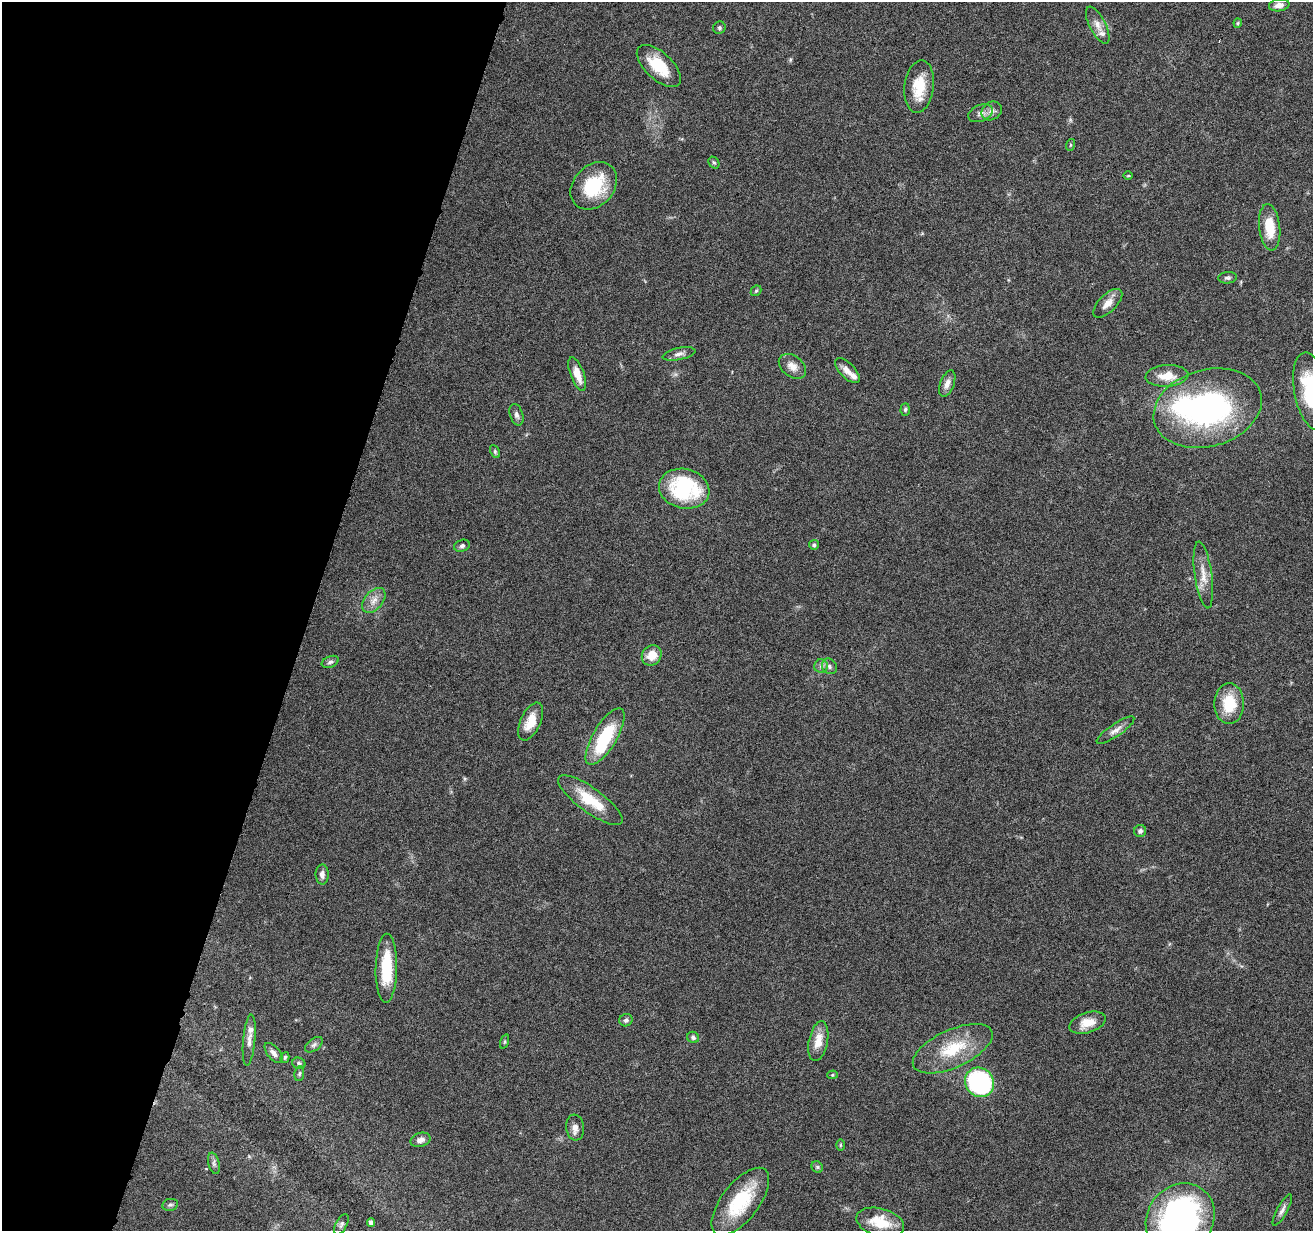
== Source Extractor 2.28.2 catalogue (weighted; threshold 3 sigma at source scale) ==
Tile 9 of 4 x 4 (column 1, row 3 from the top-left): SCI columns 3-1313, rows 1484-2712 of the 5245 x 5297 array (HDU 1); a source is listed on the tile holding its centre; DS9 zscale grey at full resolution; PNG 1315 x 1233 px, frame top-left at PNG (2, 2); each listed source drawn as its Kron ellipse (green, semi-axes under 4 px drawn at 4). Shown black and unused: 23% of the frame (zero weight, under 4 of 8 exposures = <1% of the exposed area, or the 3 px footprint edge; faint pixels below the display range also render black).
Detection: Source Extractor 2.28.2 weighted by HDU 2 'WHT'; one run over the whole footprint, this tile lists its part. Background 0.0614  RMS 0.0042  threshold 0.0171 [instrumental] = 3 sigma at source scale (4.09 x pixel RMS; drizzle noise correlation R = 1.36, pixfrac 0.8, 0.05/0.05 arcsec/px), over >= 5 px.
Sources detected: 75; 1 inside a brighter object's white glare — neither listed nor drawn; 4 inside a brighter listed object's ellipse — not listed separately; the other 70 listed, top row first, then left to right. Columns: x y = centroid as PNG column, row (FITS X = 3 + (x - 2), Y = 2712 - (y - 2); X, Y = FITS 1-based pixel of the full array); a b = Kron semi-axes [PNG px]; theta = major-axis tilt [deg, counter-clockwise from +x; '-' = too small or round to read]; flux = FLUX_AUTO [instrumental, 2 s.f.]
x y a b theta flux
1279 5 10 6 8 2.3
1238 23 4 4 - 0.43
1098 25 20 8 -63 3.2
719 28 6 6 - 0.78
659 66 27 13 -43 12
919 87 26 14 83 10
992 111 11 8 33 2.1
980 113 13 8 20 2.1
1070 145 6 4 71 0.46
714 163 6 5 - 0.59
1128 176 5 3 - 0.38
594 186 26 20 47 21
1270 227 23 10 -84 9.7
1228 278 9 5 6 0.93
756 291 6 4 43 0.53
1108 303 18 8 44 3.5
679 354 17 6 11 1.9
792 366 15 10 -37 3.3
847 370 16 7 -45 3.3
577 374 17 6 -69 4.7
1167 376 21 11 4 6.8
947 384 14 7 68 2.4
1311 391 39 17 -80 30
1208 408 55 38 16 83
905 409 6 4 85 0.66
516 415 11 6 -72 1.5
495 451 7 4 -65 0.6
684 489 25 19 -13 32
814 545 5 5 - 0.72
462 546 8 6 21 1
1203 575 33 8 -82 5.4
374 600 14 9 48 3
652 655 11 9 50 5.4
330 662 9 5 23 0.95
821 666 7 6 - 1.2
829 666 8 7 - 1.3
1229 704 20 15 89 12
531 722 20 10 65 6.7
1115 730 22 6 34 2.5
605 737 32 12 59 22
590 800 39 12 -36 13
1140 831 6 6 - 1.1
322 874 10 6 90 1.9
386 968 34 11 89 16
626 1020 6 6 - 1.2
1087 1023 19 10 18 5.9
693 1037 6 5 - 1.1
249 1040 25 6 85 2.5
818 1041 20 9 78 5.7
505 1042 7 3 71 0.54
314 1045 10 6 37 1.2
953 1049 43 19 24 17
274 1053 12 6 -50 1.7
285 1057 5 4 - 0.61
299 1063 7 5 -23 1
299 1074 7 5 82 0.72
833 1075 5 4 - 0.54
979 1082 15 14 - 57
575 1128 13 9 -83 2.4
421 1140 10 7 15 2
840 1145 6 4 89 0.45
214 1163 11 5 -75 1.2
817 1167 6 5 - 0.59
740 1202 40 18 52 21
170 1205 8 6 11 0.84
1282 1210 17 5 61 1.7
1180 1219 37 33 54 120
371 1222 4 4 - 1.7
880 1222 24 14 -15 11
341 1224 11 5 62 1.1
Isophote crosses this tile's border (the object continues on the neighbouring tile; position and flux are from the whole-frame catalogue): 2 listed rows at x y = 1311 391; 1180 1219